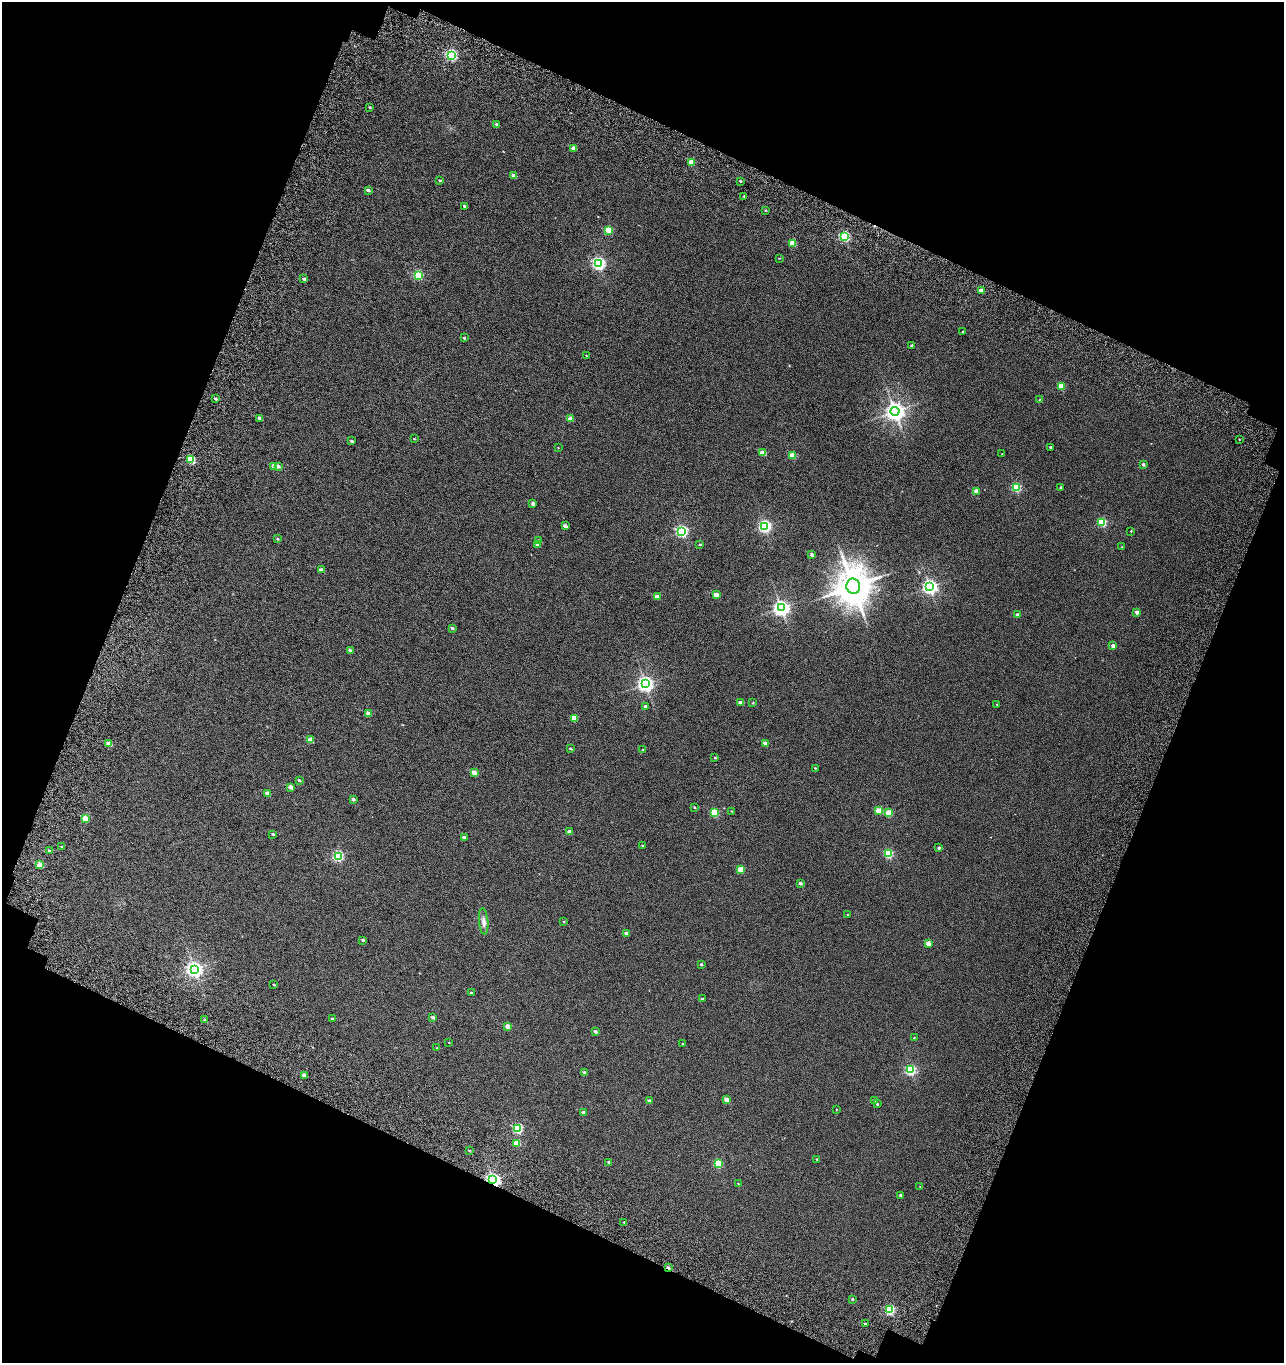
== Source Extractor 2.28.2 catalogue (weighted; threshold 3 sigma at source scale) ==
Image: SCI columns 309-2871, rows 195-2915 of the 3170 x 3112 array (HDU 1 of 3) = the unmasked area's bounding box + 8 px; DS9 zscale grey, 2 x 2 block average (1 PNG px = mean of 2 x 2 image px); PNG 1286 x 1365 px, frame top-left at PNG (2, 2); each listed source drawn as its Kron ellipse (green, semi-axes under 4 px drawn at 4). Shown black and unused: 40% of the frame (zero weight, under 5 of 10 exposures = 19% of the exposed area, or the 3 px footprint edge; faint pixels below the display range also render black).
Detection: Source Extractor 2.28.2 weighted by HDU 2 'WHT'. Background 0.0379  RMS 0.024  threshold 0.098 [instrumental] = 3 sigma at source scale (4.09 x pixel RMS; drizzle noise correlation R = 1.36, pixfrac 0.8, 0.0396/0.0396 arcsec/px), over >= 5 px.
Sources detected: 149; all 149 listed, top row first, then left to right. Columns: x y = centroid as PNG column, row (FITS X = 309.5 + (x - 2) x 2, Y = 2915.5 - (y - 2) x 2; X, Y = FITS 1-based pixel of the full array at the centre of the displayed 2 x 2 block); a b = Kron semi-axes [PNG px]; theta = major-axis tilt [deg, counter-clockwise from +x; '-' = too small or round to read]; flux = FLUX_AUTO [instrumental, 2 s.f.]
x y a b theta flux
451 55 3 3 - 600
370 107 3 2 - 4.5
497 124 3 3 - 9.2
573 148 3 2 - 30
691 162 3 3 - 81
514 176 3 2 - 33
440 180 3 2 - 4.6
741 181 3 3 - 4.7
368 190 3 2 - 13
744 196 2 2 - 4.4
464 206 3 3 - 7.2
765 210 3 2 - 3
609 230 3 3 - 120
844 237 3 3 - 480
792 243 3 3 - 110
779 258 2 2 - 2.1
599 263 4 4 - 910
418 275 3 3 - 290
304 279 3 2 - 10
982 290 2 2 - 39
963 332 2 2 - 7
464 338 3 2 - 5.1
912 346 2 2 - 8.3
586 355 3 2 - 2.1
1061 386 3 3 - 96
216 399 3 3 - 6.2
1040 400 2 2 - 3.2
895 411 4 4 - 2600
260 418 3 2 - 20
570 419 3 2 - 32
414 439 3 2 - 3.2
1239 439 2 2 - 2.5
352 441 3 2 - 7.9
1050 447 2 2 - 5.7
558 448 2 2 - 1.9
763 453 3 3 - 80
1002 454 2 2 - 2.4
792 456 3 3 - 100
191 459 3 3 - 190
1143 464 2 2 - 11
274 466 3 2 - 38
278 466 4 3 - 11
1061 487 2 2 - 3.7
1016 488 3 3 - 300
976 491 3 3 - 50
533 503 2 2 - 20
1102 522 3 3 - 250
565 526 3 2 - 19
765 526 4 3 - 800
682 531 3 3 - 680
1131 531 2 2 - 3.4
278 539 3 3 - 4.2
539 541 3 3 - 13
700 544 3 2 - 4.1
537 545 3 3 - 6.9
1122 547 2 2 - 2
812 555 2 2 - 27
321 570 3 2 - 21
853 586 7 7 - 12000
930 587 4 4 - 1300
716 595 3 3 - 62
657 597 3 2 - 49
781 608 4 4 - 1600
1137 612 2 2 - 29
1018 615 2 2 - 23
452 628 3 3 - 9.2
1113 646 2 2 - 25
350 650 3 2 - 11
645 684 4 4 - 1500
741 703 2 2 - 35
753 703 3 3 - 3.7
997 704 2 2 - 2.4
645 706 3 3 - 11
368 713 3 2 - 28
574 718 3 3 - 87
311 740 3 2 - 55
765 743 3 2 - 33
109 744 3 2 - 44
570 749 3 2 - 6.3
643 750 2 2 - 1.9
715 758 2 2 - 4.1
815 768 2 2 - 2.8
474 772 3 2 - 49
299 780 3 2 - 6.6
291 787 3 2 - 38
268 793 3 2 - 27
353 799 3 3 - 13
694 807 3 2 - 3.7
732 811 2 2 - 2.3
879 811 3 3 - 97
714 813 3 3 - 210
889 813 3 3 - 120
85 818 3 3 - 64
569 832 2 2 - 24
273 834 3 2 - 5.1
464 837 3 3 - 11
643 845 3 2 - 3.3
62 847 3 2 - 4.7
939 848 2 2 - 9.4
49 851 3 2 - 5.9
888 854 3 3 - 330
338 856 3 3 - 440
40 865 3 2 - 81
741 870 3 3 - 98
800 883 2 2 - 19
847 915 2 2 - 2.3
484 921 13 4 -84 22
564 922 3 3 - 4
626 933 2 2 - 16
363 940 3 3 - 6.3
928 943 3 2 - 49
701 964 3 2 - 5.4
195 969 4 4 - 1700
274 985 3 2 - 3.9
471 993 3 2 - 7.7
702 999 2 2 - 7.9
433 1017 3 2 - 13
332 1019 2 2 - 6.6
204 1020 3 2 - 2.3
508 1026 3 3 - 48
595 1032 2 2 - 13
914 1037 2 2 - 2.6
449 1043 3 2 - 2
683 1044 3 2 - 2.9
437 1048 3 2 - 2.2
911 1070 3 3 - 490
584 1072 3 3 - 8.7
304 1075 3 2 - 21
649 1100 3 2 - 5.1
727 1100 2 2 - 39
874 1100 3 2 - 9.1
877 1104 3 2 - 4.7
836 1109 2 2 - 2
583 1112 2 2 - 16
517 1128 3 3 - 360
517 1143 3 3 - 83
470 1151 2 2 - 5
817 1159 2 2 - 4
609 1162 3 2 - 7.4
718 1164 3 3 - 270
493 1180 3 3 - 1300
738 1183 2 2 - 2.2
920 1186 2 2 - 1.8
900 1195 2 2 - 7.9
624 1222 2 2 - 2.5
668 1268 3 2 - 14
852 1299 2 2 - 6.7
890 1310 3 3 - 390
865 1324 2 2 - 9.3
Overlapping masked pixels (flux is a lower limit): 2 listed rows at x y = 493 1180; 668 1268